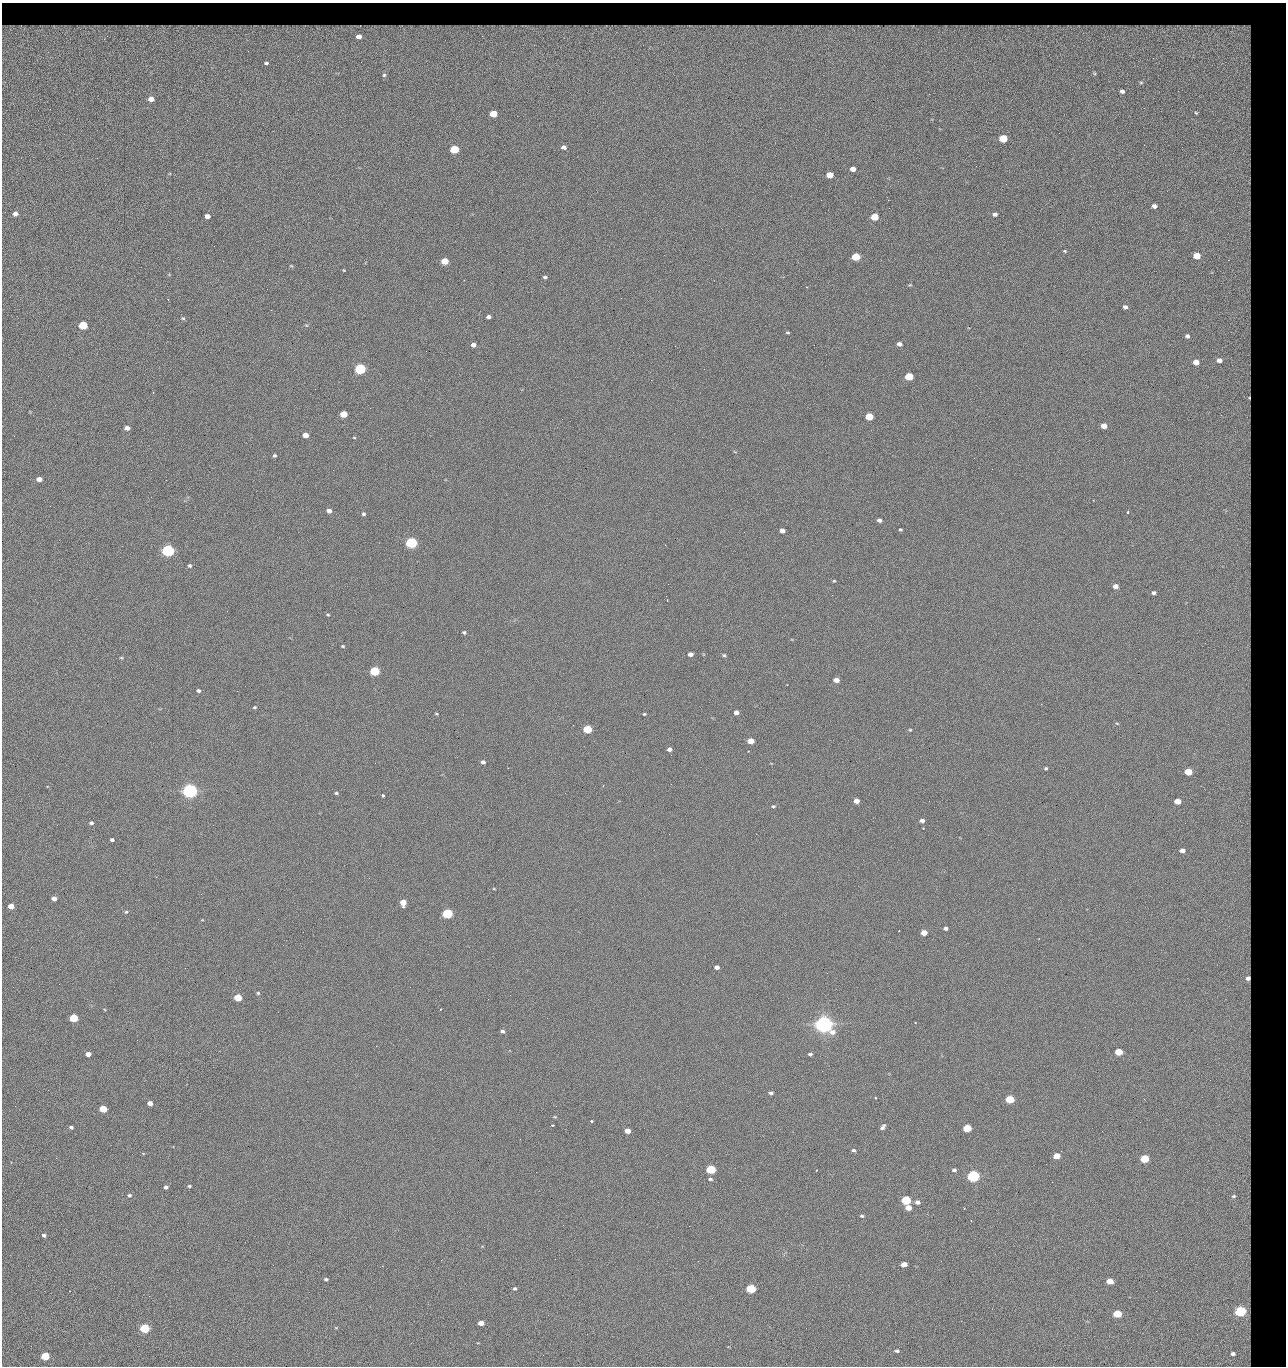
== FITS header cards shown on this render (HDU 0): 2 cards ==
NAXIS1  =                 1284 / length of data axis 1
NAXIS2  =                 1364 / length of data axis 2

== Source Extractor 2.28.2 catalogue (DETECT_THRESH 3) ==
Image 1284 x 1364 px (HDU 0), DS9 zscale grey, 1 PNG px = 1 image px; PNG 1288 x 1368 px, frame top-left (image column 1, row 1364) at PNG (2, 3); no overlay
Background 124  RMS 14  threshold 42.6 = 3 sigma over >= 5 px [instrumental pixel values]
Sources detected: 241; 1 with non-positive FLUX_AUTO (blend fragments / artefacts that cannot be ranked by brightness) is not listed; the other 240 listed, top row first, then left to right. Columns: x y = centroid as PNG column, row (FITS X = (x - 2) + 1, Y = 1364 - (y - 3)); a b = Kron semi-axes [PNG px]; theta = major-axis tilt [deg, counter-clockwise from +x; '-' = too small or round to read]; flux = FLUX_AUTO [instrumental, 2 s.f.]
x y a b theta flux
11 26 5 2 - 6.0e+02
97 26 18 3 -4 3.1e+03
137 26 5 3 - 5.9e+02
356 26 17 3 7 1.0e+03
525 26 9 3 -6 2.2e+03
962 26 9 3 3 1.8e+03
56 27 13 4 -11 3.6e+03
85 27 10 4 -17 2.3e+03
147 27 6 5 - 1.2e+03
163 27 5 2 - 1.2e+03
180 27 11 3 11 2.2e+03
205 27 6 4 20 1.3e+03
230 27 5 3 - 1.1e+03
263 27 6 4 -37 1.2e+03
318 27 8 5 -15 2.2e+03
376 27 14 4 -2 2.9e+03
411 27 5 3 - 1.3e+03
426 27 12 4 -1 2.6e+03
479 27 13 5 -7 2.2e+03
646 27 14 5 11 2.6e+03
690 27 12 3 -13 2.0e+03
726 27 9 4 -8 1.8e+03
745 27 15 4 1 4.1e+03
785 27 8 2 23 9.6e+02
806 27 6 3 10 1.6e+03
818 27 6 3 20 1.9e+03
876 27 9 3 4 2.2e+03
912 27 7 4 -2 1.6e+03
990 27 8 5 6 2.0e+03
1027 27 5 3 - 1.2e+03
1046 27 6 4 23 1.7e+03
1069 27 10 5 -1 2.2e+03
24 28 7 4 76 1.4e+03
343 28 7 3 -34 2.3e+03
502 28 6 5 - 2.3e+03
548 28 6 3 -74 1.3e+03
610 28 7 4 52 1.4e+03
797 28 6 3 41 1.9e+03
287 29 7 2 86 1.4e+03
404 29 8 6 -47 3.1e+03
662 29 9 4 84 1.3e+03
853 29 9 6 -63 2.3e+03
40 30 20 7 18 5.8e+03
601 30 10 3 -58 1.6e+03
945 30 9 7 73 3.2e+03
109 31 7 4 -18 3.0e+03
939 31 7 4 71 3.1e+03
359 36 10 8 2 1.0e+04
1224 52 79 54 -45 3.1e+05
1153 58 2 2 - 1.2e+03
266 63 4 3 - 1.3e+03
384 75 3 3 - 8.5e+02
1122 91 4 3 - 2.4e+03
151 99 5 4 - 8.1e+03
1196 113 4 3 - 1.1e+03
493 114 5 4 - 2.3e+04
1003 138 5 5 - 4.5e+04
1144 145 2 2 - 1.3e+03
564 147 6 4 -10 3.7e+03
454 149 5 5 - 5.5e+04
853 169 5 4 - 6.6e+03
830 175 5 4 - 1.6e+04
1006 184 2 2 - 1.9e+03
821 200 2 2 - 2.4e+03
888 200 2 2 - 1.8e+04
1154 206 4 4 - 3.6e+03
15 214 5 4 - 5.1e+03
995 214 4 4 - 2.7e+03
207 216 5 4 - 5.9e+03
874 217 5 4 - 2.9e+04
1065 251 4 4 - 9.6e+02
1197 256 5 4 - 2.5e+04
856 257 5 5 - 4.2e+04
1228 260 4 4 - 1.4e+03
445 261 5 4 - 2.0e+04
291 266 5 3 - 9.2e+02
344 270 4 3 - 6.7e+02
545 277 4 4 - 1.7e+03
806 287 2 2 - 2.7e+04
621 298 2 2 - 4.8e+02
1125 307 4 4 - 2.9e+03
271 310 3 2 - 7.7e+02
488 317 4 4 - 3.0e+03
183 318 5 4 - 1.2e+03
83 325 5 5 - 5.3e+04
788 333 4 3 - 1.0e+03
1187 336 5 5 - 2.2e+03
899 344 5 4 - 4.0e+03
473 345 4 4 - 4.7e+03
814 345 3 2 - 8.1e+02
675 346 2 2 - 3.4e+03
1219 360 7 6 - 5.7e+03
1196 362 5 4 - 1.0e+04
360 369 5 5 - 1.6e+05
704 369 2 2 - 4.4e+02
909 376 5 4 - 4.1e+04
315 389 2 2 - 2.4e+03
1249 398 3 2 - 9.5e+02
344 414 5 4 - 2.0e+04
1221 415 3 2 - 1.5e+03
869 416 5 4 - 3.4e+04
1104 426 5 4 - 9.9e+03
127 428 5 4 - 5.2e+03
305 435 5 4 - 9.4e+03
354 438 4 3 - 7.4e+02
735 452 5 3 - 6.8e+02
274 456 4 4 - 1.6e+03
974 458 2 2 - 3.3e+03
992 469 2 2 - 4.7e+02
151 470 2 2 - 2.8e+03
39 479 5 4 - 6.0e+03
1093 500 2 2 - 6.2e+02
50 506 2 2 - 8.8e+02
329 511 4 4 - 5.3e+03
1128 512 3 3 - 1.5e+03
363 514 4 4 - 1.7e+03
879 520 4 4 - 3.3e+03
900 529 4 3 - 1.1e+03
782 531 4 4 - 5.1e+03
744 532 2 2 - 4.6e+02
411 543 5 5 - 2.0e+05
168 551 5 5 - 3.3e+05
190 566 4 4 - 1.7e+03
834 581 3 3 - 9.3e+02
1116 586 5 4 - 5.5e+03
1154 593 4 3 - 2.2e+03
328 615 5 3 - 1.0e+03
464 632 4 4 - 1.5e+03
343 646 4 3 - 1.0e+03
690 654 5 4 - 5.2e+03
724 655 5 4 - 1.4e+03
121 658 5 4 - 1.1e+03
375 671 5 5 - 9.3e+04
836 680 5 4 - 7.4e+03
787 685 3 2 - 8.7e+02
198 691 5 4 - 2.0e+03
254 707 4 3 - 1.1e+03
736 712 5 4 - 4.3e+03
436 714 5 3 - 9.2e+02
644 714 3 3 - 1.2e+03
1117 723 5 3 - 1.0e+03
587 729 5 4 - 5.3e+04
910 730 4 4 - 9.7e+02
751 741 5 4 - 1.5e+04
669 749 6 5 - 3.7e+03
748 751 2 2 - 5.3e+02
483 762 5 4 - 2.6e+03
508 768 2 2 - 3.3e+03
1046 768 4 4 - 1.3e+03
1188 772 5 4 - 2.7e+04
671 784 2 2 - 2.1e+03
190 791 6 5 - 7.0e+05
336 793 5 3 - 1.4e+03
383 795 3 3 - 3.6e+03
856 801 5 4 - 6.2e+03
1177 801 5 4 - 1.3e+04
773 806 4 4 - 1.3e+03
922 820 5 4 - 4.0e+03
91 823 5 4 - 2.1e+03
923 828 2 2 - 7.5e+02
112 840 4 3 - 1.9e+03
1182 851 5 4 - 6.1e+03
494 889 4 3 - 7.1e+02
54 898 4 4 - 5.7e+03
403 902 5 5 - 1.4e+04
11 906 5 4 - 1.0e+04
126 912 5 4 - 1.2e+03
447 914 5 5 - 1.3e+05
945 928 4 3 - 2.7e+03
924 933 5 4 - 1.0e+04
717 967 4 4 - 3.6e+03
1248 978 4 4 - 4.9e+03
258 993 4 4 - 1.1e+03
238 998 5 4 - 3.4e+04
488 999 2 2 - 1.9e+03
441 1009 2 2 - 5.9e+02
74 1018 5 4 - 5.4e+04
915 1023 3 2 - 7.4e+02
824 1024 7 6 - 1.1e+06
502 1031 4 4 - 2.2e+03
376 1046 2 2 - 5.3e+03
1119 1052 5 4 - 2.9e+04
88 1054 5 4 - 6.6e+03
810 1054 4 3 - 2.1e+03
822 1071 2 2 - 1.4e+03
1210 1080 2 2 - 1.8e+03
771 1093 4 4 - 2.3e+03
875 1098 3 2 - 1.2e+03
1010 1099 5 4 - 4.9e+04
1144 1099 2 2 - 2.8e+03
150 1103 4 4 - 6.9e+03
103 1109 5 4 - 3.2e+04
555 1117 5 3 - 8.9e+02
591 1121 3 3 - 2.3e+03
552 1125 3 2 - 1.1e+03
71 1127 4 3 - 1.9e+03
883 1127 8 5 51 2.8e+03
967 1128 5 4 - 4.5e+04
627 1131 5 4 - 8.9e+03
694 1135 2 2 - 9.1e+02
853 1150 5 4 - 2.0e+03
1057 1156 5 4 - 1.7e+04
56 1158 2 2 - 2.7e+03
1144 1159 5 4 - 5.9e+04
711 1169 5 4 - 8.0e+04
816 1170 3 2 - 7.8e+02
954 1170 4 3 - 2.2e+03
536 1172 2 2 - 8.9e+02
973 1176 5 5 - 2.8e+05
710 1179 6 4 -9 1.6e+03
1052 1182 2 2 - 1.3e+03
189 1186 4 4 - 1.2e+03
166 1187 4 4 - 2.6e+03
129 1195 5 5 - 1.8e+03
1234 1196 8 7 - 4.3e+03
906 1200 5 4 - 8.6e+04
917 1202 5 4 - 3.8e+03
908 1207 5 4 - 9.8e+03
862 1216 5 4 - 1.3e+03
44 1235 4 3 - 2.2e+03
245 1242 2 2 - 2.1e+03
441 1260 2 2 - 8.5e+03
904 1264 5 4 - 9.0e+03
273 1265 2 2 - 1.9e+03
382 1266 2 2 - 5.7e+03
326 1279 5 4 - 1.5e+03
1110 1281 5 4 - 1.4e+04
515 1288 5 4 - 1.6e+03
751 1289 5 4 - 8.2e+04
1241 1311 6 5 - 2.0e+05
1117 1314 5 4 - 4.7e+04
548 1315 2 2 - 5.2e+02
961 1321 2 2 - 2.8e+03
481 1323 5 4 - 7.8e+03
144 1328 5 4 - 1.0e+05
587 1334 3 2 - 7.6e+02
897 1351 5 4 - 2.1e+03
1233 1354 8 7 - 6.6e+03
543 1355 2 2 - 3.6e+03
45 1356 5 4 - 5.5e+04
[1 non-positive-flux detection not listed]

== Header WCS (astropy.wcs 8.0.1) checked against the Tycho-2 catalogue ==
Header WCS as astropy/WCSLIB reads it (CRVAL/CRPIX/CD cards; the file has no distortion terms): RA---TAN/DEC--TAN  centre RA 15:41:43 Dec +51:58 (235.43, +51.97 deg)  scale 1.26 arcsec/px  FOV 26.9' x 28.5'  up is +92 deg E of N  parity flipped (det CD > 0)
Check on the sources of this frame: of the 60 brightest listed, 10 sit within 2.0 arcsec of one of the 16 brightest Tycho-2 stars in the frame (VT <= 12.38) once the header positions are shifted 0.75 arcsec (0.39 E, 0.64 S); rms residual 0.79 arcsec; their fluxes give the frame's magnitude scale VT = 24.51 - 2.5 log10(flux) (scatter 0.20 mag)
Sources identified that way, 10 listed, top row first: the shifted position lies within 2.0 arcsec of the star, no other Tycho-2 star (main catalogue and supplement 1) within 4.0 arcsec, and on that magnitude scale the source's flux lands within +1.5 / -3 mag of the star's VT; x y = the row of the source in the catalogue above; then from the Tycho-2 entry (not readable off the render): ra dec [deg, ICRS J2000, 3 dp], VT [Tycho-2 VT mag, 2 dp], TYC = Tycho-2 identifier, HIP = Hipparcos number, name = IAU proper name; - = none
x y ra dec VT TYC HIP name
360 369 235.614 +52.064 11.61 3489-1132-1 - -
411 543 235.514 +52.049 11.19 3489-1407-1 - -
168 551 235.515 +52.133 11.12 3489-1380-1 - -
190 791 235.378 +52.130 9.31 3489-1322-1 76850 -
447 914 235.303 +52.042 11.52 3489-958-1 - -
824 1024 235.232 +51.912 9.59 3489-824-1 - -
973 1176 235.143 +51.862 10.97 3489-1016-1 - -
906 1200 235.131 +51.886 12.29 3489-908-1 - -
751 1289 235.084 +51.941 11.45 3489-1346-1 - -
144 1328 235.075 +52.152 11.74 3489-912-1 - -